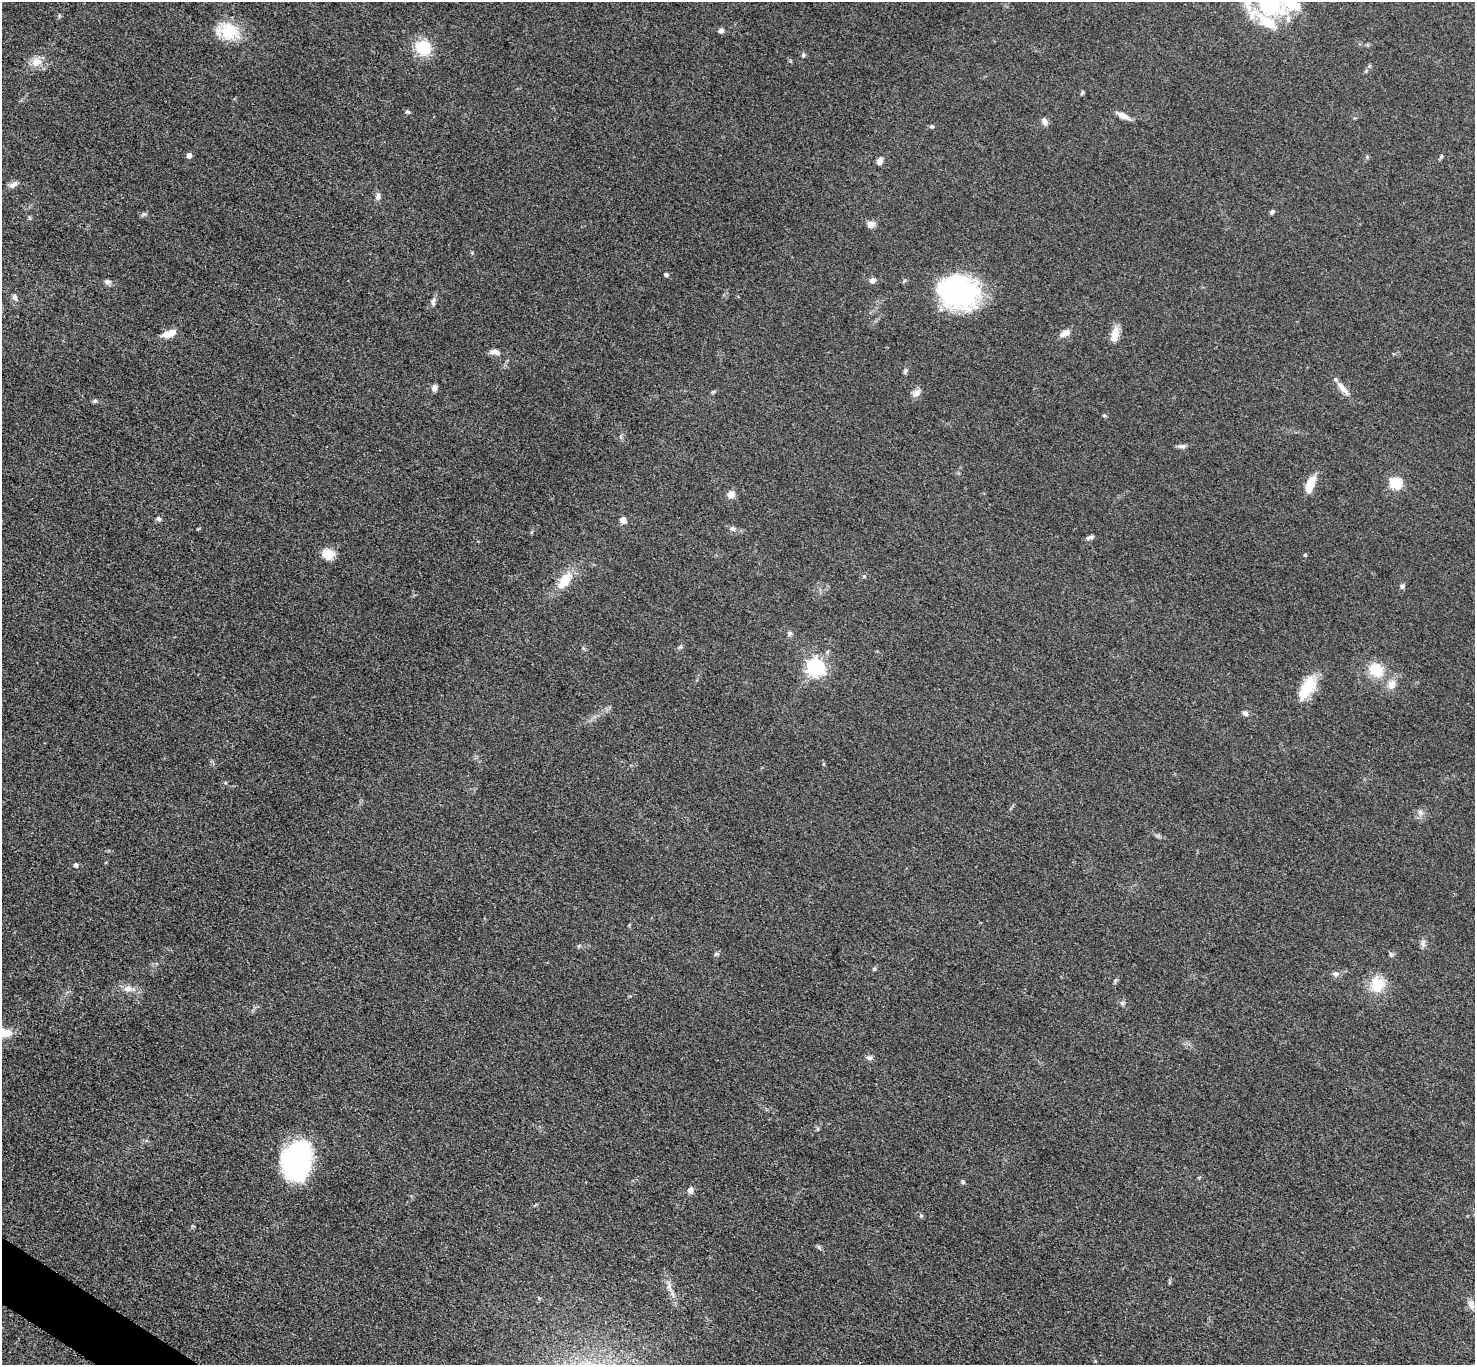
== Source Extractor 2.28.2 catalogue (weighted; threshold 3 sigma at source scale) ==
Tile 7 of 4 x 4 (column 3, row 2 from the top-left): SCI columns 2957-4429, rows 2887-4249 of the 5910 x 5915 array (HDU 1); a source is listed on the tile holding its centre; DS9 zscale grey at full resolution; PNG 1477 x 1367 px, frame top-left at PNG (2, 2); no overlay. Shown black and unused: <1% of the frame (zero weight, under 3 of 5 exposures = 1% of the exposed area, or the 3 px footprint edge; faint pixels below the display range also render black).
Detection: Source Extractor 2.28.2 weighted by HDU 2 'WHT'; one run over the whole footprint, this tile lists its part. Background 0.053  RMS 0.0057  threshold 0.0257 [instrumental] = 3 sigma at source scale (4.5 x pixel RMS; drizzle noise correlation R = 1.50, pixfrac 1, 0.05/0.05 arcsec/px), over >= 5 px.
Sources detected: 81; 4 inside a brighter listed object's ellipse — not listed separately; the other 77 listed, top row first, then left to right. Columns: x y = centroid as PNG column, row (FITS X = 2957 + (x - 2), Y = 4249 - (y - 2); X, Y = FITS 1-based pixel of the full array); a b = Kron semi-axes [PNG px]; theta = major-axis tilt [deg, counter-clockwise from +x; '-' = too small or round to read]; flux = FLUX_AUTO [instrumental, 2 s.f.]
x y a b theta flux
1270 5 55 34 26 62
721 30 6 5 - 2.1
228 31 26 20 -16 19
423 47 17 15 -29 18
803 55 5 5 - 1.1
36 62 14 11 20 6.4
1366 71 6 4 71 0.78
1082 93 5 4 - 0.86
407 112 6 5 - 1
1123 116 18 6 -26 3.7
1044 121 10 7 -64 2.2
931 126 6 4 0 0.92
189 155 5 5 - 2.4
1441 157 7 4 46 0.79
880 161 8 6 65 3
13 185 13 7 28 2.6
378 196 10 6 83 2
1272 212 5 5 - 1.3
144 214 6 6 - 1
870 224 8 7 - 3.4
666 274 5 4 - 1.3
872 280 8 7 - 2.1
107 282 8 6 -12 1.9
958 292 42 33 -15 86
15 297 9 6 -69 1.9
433 302 11 6 83 2
1065 333 14 7 28 3.7
169 334 18 8 20 6
1115 334 20 9 81 5.6
494 351 11 8 17 2.5
434 388 8 7 - 2.2
1342 388 21 7 -49 4.8
713 392 6 4 44 0.74
917 393 13 8 51 2.9
95 401 6 5 - 0.95
1104 415 6 4 -19 0.63
1182 446 10 6 1 1.8
1395 483 6 6 - 49
1310 485 19 8 69 9.9
731 494 9 8 - 3.7
159 519 6 5 - 1.3
623 520 7 6 - 3.2
732 529 8 6 -42 1.7
1090 537 10 4 12 1.7
328 554 13 11 -24 8.2
1305 555 4 4 - 0.63
864 576 5 4 - 0.57
565 580 27 13 54 12
1402 586 6 6 - 1.3
790 633 7 6 - 1.4
680 647 7 4 17 0.83
815 667 7 7 - 200
1376 670 14 12 -42 16
1391 684 12 9 64 4.6
1307 687 33 14 57 15
1245 713 8 6 -36 1.7
225 783 5 4 - 0.61
1420 812 8 7 - 2.2
76 865 6 5 - 1.5
1423 944 10 6 88 1.9
579 946 6 5 - 0.81
716 954 6 5 - 1
1391 954 7 5 -69 1.1
874 969 5 5 - 0.75
1335 974 9 6 -6 1.8
1377 984 21 18 84 13
128 988 12 9 3 4
1122 1003 7 4 -19 1
2 1032 23 10 -9 11
869 1057 9 6 -6 1.8
297 1160 37 24 80 93
963 1181 6 4 -86 0.98
690 1190 7 6 - 2.7
921 1215 5 5 - 0.79
818 1247 8 4 -46 1
669 1286 7 4 72 1.5
1471 1305 12 7 -68 3.1
Isophote crosses this tile's border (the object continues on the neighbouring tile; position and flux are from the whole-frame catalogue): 2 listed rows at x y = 1270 5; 2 1032